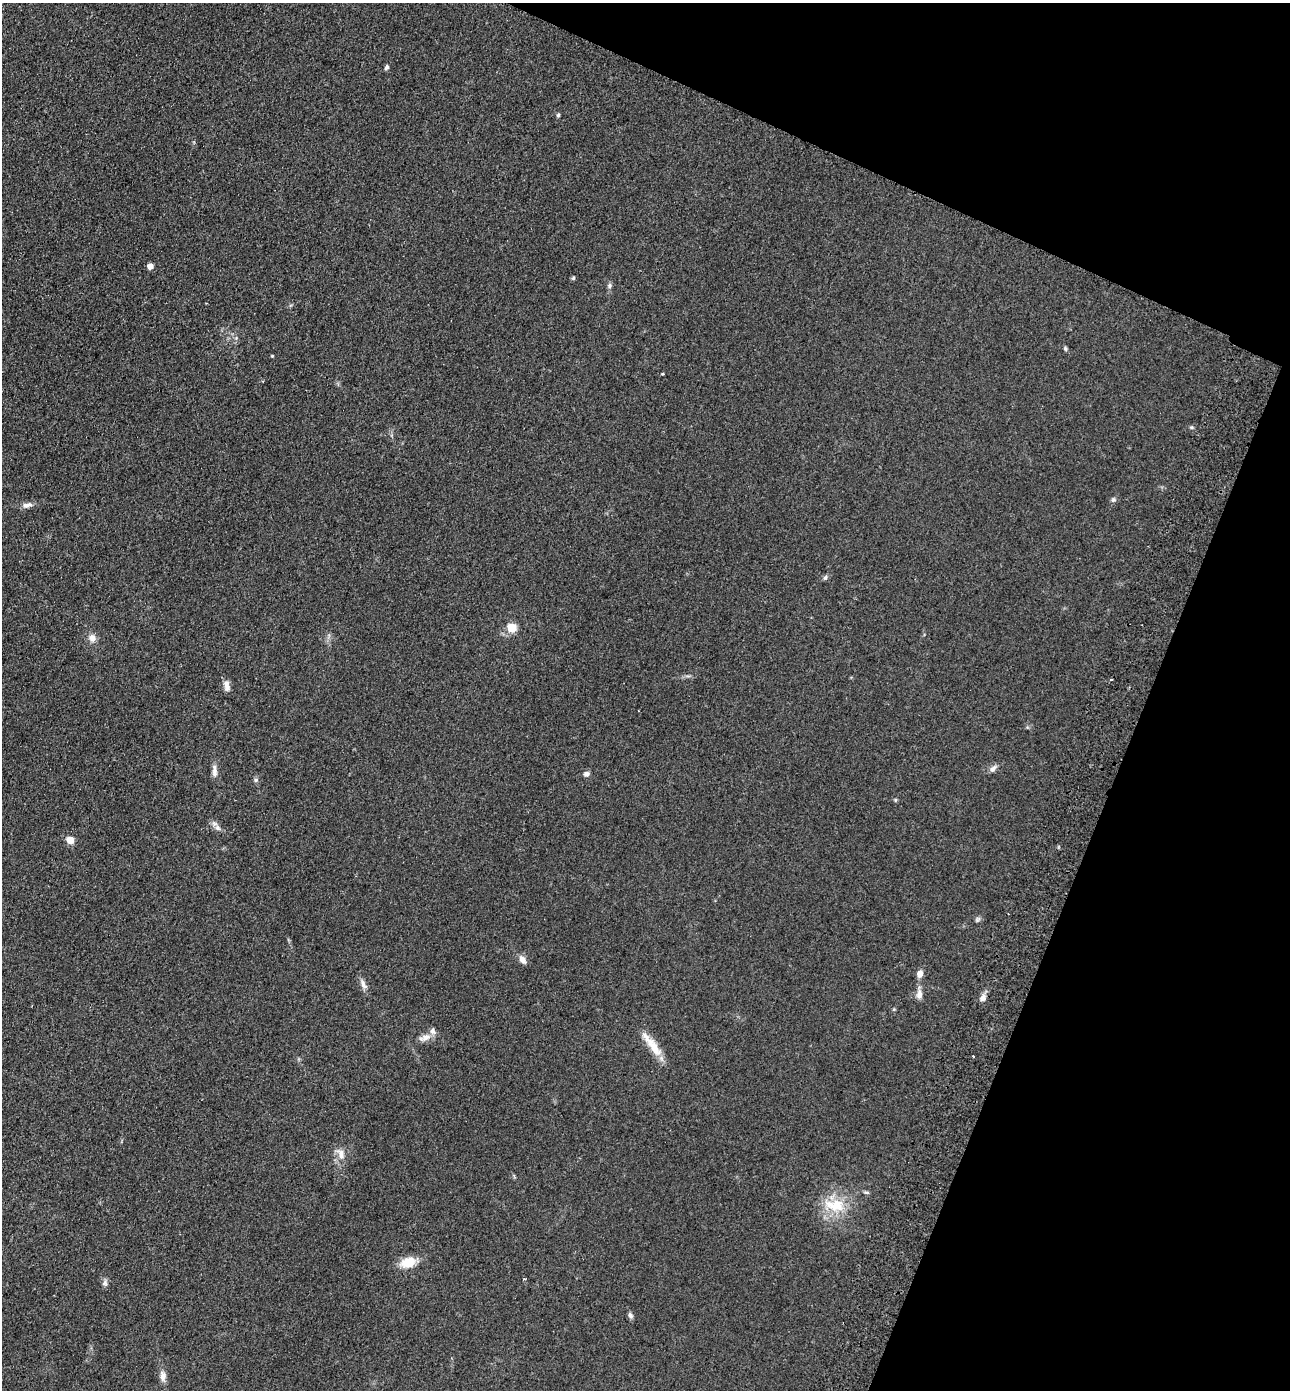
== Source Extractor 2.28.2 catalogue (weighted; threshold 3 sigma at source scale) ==
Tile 8 of 4 x 4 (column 4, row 2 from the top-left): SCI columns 4189-5476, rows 2801-4188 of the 5671 x 5601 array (HDU 1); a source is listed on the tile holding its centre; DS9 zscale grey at full resolution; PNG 1292 x 1392 px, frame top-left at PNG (2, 3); no overlay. Shown black and unused: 20% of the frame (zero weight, under 2 of 3 exposures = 3% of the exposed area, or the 3 px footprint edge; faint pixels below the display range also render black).
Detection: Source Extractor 2.28.2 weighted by HDU 2 'WHT'; one run over the whole footprint, this tile lists its part. Background 0.12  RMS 0.011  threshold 0.0478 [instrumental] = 3 sigma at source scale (4.5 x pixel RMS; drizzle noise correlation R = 1.50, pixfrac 1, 0.05/0.05 arcsec/px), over >= 5 px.
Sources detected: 40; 2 cosmic-ray / hot-pixel residue — not listed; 1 inside a brighter listed object's ellipse — not listed separately; the other 37 listed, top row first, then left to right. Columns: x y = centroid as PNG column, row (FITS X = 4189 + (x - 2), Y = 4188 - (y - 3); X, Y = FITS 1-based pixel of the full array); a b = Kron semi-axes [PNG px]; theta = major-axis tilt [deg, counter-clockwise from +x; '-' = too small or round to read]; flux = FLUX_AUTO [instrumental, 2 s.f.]
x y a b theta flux
387 67 7 5 68 2.3
558 115 5 4 - 1.6
150 266 5 4 - 12
573 278 5 5 - 1.4
610 286 8 5 83 2.4
1065 348 7 4 -82 1.6
272 356 4 3 - 0.92
662 374 3 3 - 1.8
1191 427 5 5 - 1.5
1113 500 7 6 - 2.3
27 505 13 7 11 5
825 577 7 5 67 2.1
512 628 5 5 - 51
92 638 10 9 - 6.6
227 686 14 7 -78 6.1
993 769 10 6 42 4.3
214 771 18 6 -87 6
586 774 8 6 0 3
256 780 7 5 22 2
217 828 9 6 -41 4.2
70 840 5 5 - 25
977 919 8 5 55 2.2
522 960 9 7 -57 6.5
920 974 7 6 - 7
363 984 15 7 -66 5.2
919 994 12 7 89 6.2
983 998 10 7 61 5.3
425 1038 18 8 21 8.1
652 1045 40 9 -53 20
973 1056 2 2 - 1.1
341 1154 17 10 -70 9
836 1205 24 19 12 34
408 1262 14 10 17 23
524 1279 4 3 - 1
105 1283 9 7 66 3.2
630 1315 8 5 -62 2.9
163 1376 14 8 -83 6.5